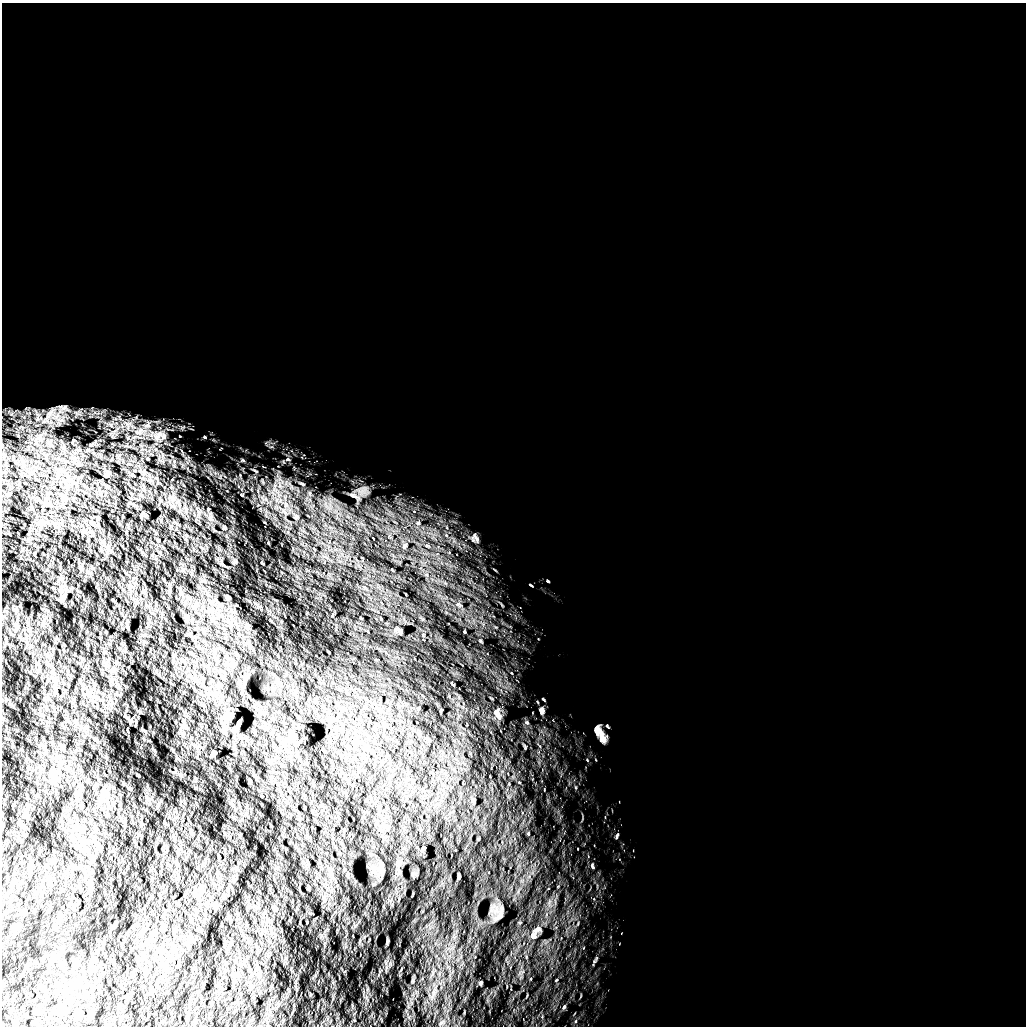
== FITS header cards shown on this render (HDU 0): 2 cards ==
NAXIS1  =                 1024 /
NAXIS2  =                 1024 /

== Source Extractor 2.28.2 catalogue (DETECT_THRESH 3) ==
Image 1024 x 1024 px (HDU 0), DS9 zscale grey, 1 PNG px = 1 image px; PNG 1028 x 1028 px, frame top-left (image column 1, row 1024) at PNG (2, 3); no overlay
Background 5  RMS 870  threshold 2610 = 3 sigma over >= 5 px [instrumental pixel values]
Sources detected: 45; all 45 listed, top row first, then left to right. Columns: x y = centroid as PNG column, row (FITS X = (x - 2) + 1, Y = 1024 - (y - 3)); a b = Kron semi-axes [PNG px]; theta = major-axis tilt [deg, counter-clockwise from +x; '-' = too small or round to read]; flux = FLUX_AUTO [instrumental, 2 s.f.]
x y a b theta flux
37 419 6 4 72 9.6e+04
129 424 15 11 54 7.3e+05
111 425 7 4 -72 1.5e+05
147 425 13 10 46 5.2e+05
140 431 19 12 15 1.2e+06
158 435 21 13 52 1.3e+06
164 436 12 9 -63 4.4e+05
205 437 3 3 - 5.0e+04
73 441 6 3 82 7.5e+04
147 459 6 4 -34 8.8e+04
288 459 8 6 -1 1.5e+05
132 475 6 5 - 9.9e+04
302 484 9 4 -19 1.2e+05
275 485 7 4 19 1.8e+05
310 493 7 4 -90 1.4e+05
354 496 20 6 -23 3.5e+05
285 504 9 4 82 2.5e+05
208 509 3 3 - 4.4e+04
141 516 6 2 -89 5.9e+04
418 523 6 6 - 1.5e+05
446 535 6 4 -19 9.8e+04
476 538 18 7 -62 3.5e+05
404 546 8 6 81 1.7e+05
262 563 3 2 - 3.3e+04
548 581 4 3 - 5.2e+04
531 585 5 2 - 5.3e+04
62 600 6 4 70 7.4e+04
127 625 9 2 -82 8.5e+04
248 628 8 4 -63 1.1e+05
398 630 8 2 -15 9.4e+04
452 684 5 3 - 5.0e+04
419 708 5 3 - 4.3e+04
541 710 9 7 -82 2.0e+05
497 714 15 7 -71 2.6e+05
225 721 17 9 78 3.7e+05
600 734 22 8 -61 6.3e+05
288 737 15 6 70 2.7e+05
528 833 5 3 - 5.2e+04
617 836 8 3 72 9.5e+04
422 849 10 4 65 1.1e+05
592 866 7 4 -83 8.7e+04
500 916 9 6 49 1.9e+05
533 935 11 9 76 3.2e+05
480 983 5 4 - 7.9e+04
564 1007 6 5 - 8.4e+04